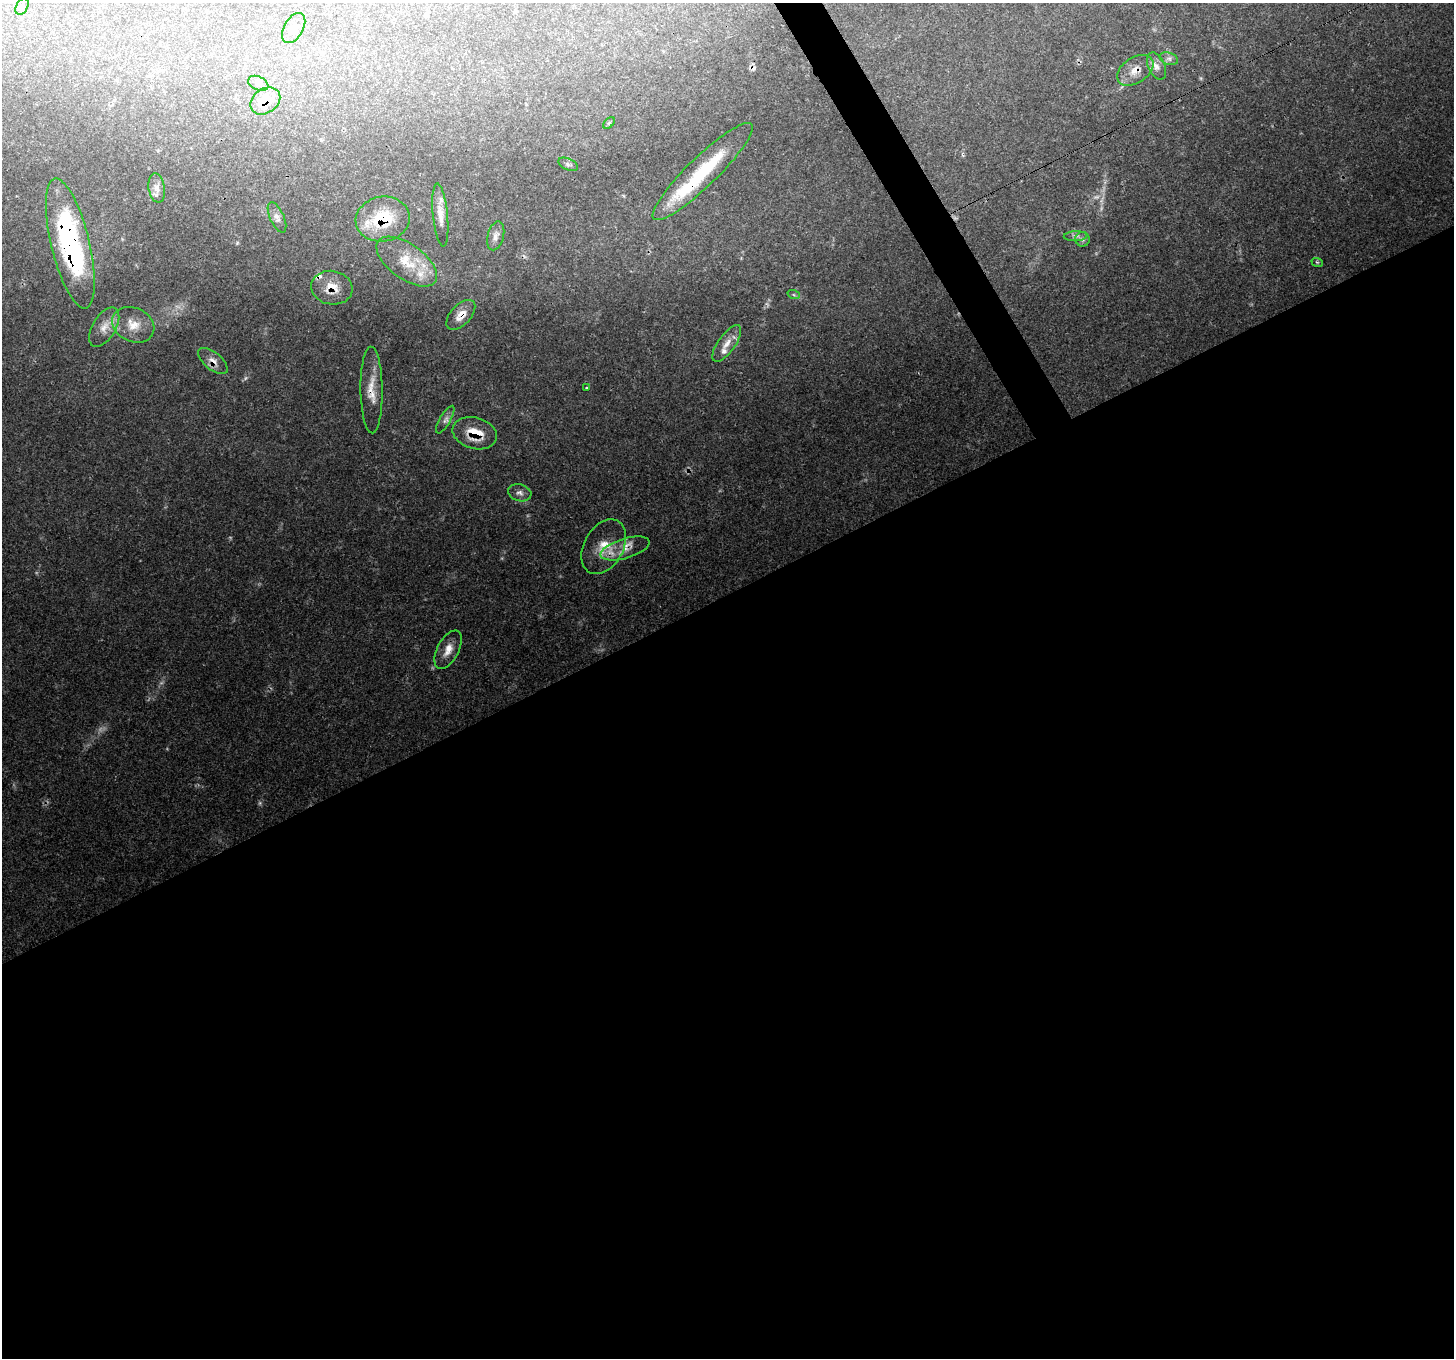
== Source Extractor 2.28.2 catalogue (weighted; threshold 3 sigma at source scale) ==
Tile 15 of 4 x 4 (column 3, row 4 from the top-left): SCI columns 2904-4355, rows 169-1524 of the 5806 x 5697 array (HDU 1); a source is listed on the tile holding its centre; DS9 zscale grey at full resolution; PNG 1456 x 1360 px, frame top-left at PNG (2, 3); each listed source drawn as its Kron ellipse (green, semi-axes under 4 px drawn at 4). Shown black and unused: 57% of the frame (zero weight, under 3 of 4 exposures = <1% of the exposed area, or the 3 px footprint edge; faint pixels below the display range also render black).
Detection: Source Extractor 2.28.2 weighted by HDU 2 'WHT'; one run over the whole footprint, this tile lists its part. Background 0.0754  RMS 0.0031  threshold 0.014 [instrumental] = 3 sigma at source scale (4.5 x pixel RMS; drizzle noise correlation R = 1.50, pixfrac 1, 0.0396/0.0396 arcsec/px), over >= 5 px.
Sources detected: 47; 6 too faint to see at this stretch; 1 inside a brighter object's white glare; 1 cosmic-ray / hot-pixel residue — neither listed nor drawn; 4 inside a brighter listed object's ellipse — not listed separately; the other 35 listed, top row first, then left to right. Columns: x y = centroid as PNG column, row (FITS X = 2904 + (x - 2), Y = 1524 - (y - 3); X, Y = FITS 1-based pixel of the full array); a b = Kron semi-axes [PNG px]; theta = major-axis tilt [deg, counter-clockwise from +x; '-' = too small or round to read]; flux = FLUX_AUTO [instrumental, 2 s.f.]
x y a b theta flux
22 7 9 6 64 0.76
294 28 16 9 61 2.7
1169 59 9 6 -17 1.1
1156 66 14 8 -65 2.2
1135 70 20 12 34 4.6
258 83 10 6 -24 1.3
265 101 16 12 35 6.7
609 123 7 4 45 0.51
568 164 10 5 -24 0.94
703 171 68 15 44 21
157 188 15 8 -81 2
440 215 31 7 -84 3.7
277 217 16 7 -66 1.8
383 219 27 22 10 17
496 236 15 8 75 1.8
1075 236 11 5 2 0.98
1083 239 7 7 - 1
70 243 67 19 -76 63
407 262 35 17 -36 11
1317 262 6 3 -18 0.35
332 288 21 17 -9 5.7
794 295 6 4 -19 0.47
461 315 18 10 47 3.7
133 325 22 17 -25 6.4
104 327 22 11 59 4.1
727 343 21 8 54 3.6
213 361 17 8 -40 2.5
586 388 3 3 - 0.31
372 390 43 11 -89 6.1
445 420 15 5 60 1.4
475 433 22 15 -15 7.7
520 493 12 8 -15 1.6
604 547 29 19 61 8.7
625 548 25 10 17 5
448 650 21 10 62 4
Overlapping masked pixels (flux is a lower limit): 11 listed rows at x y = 1135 70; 265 101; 383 219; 70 243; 332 288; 461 315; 213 361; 372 390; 475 433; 604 547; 625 548